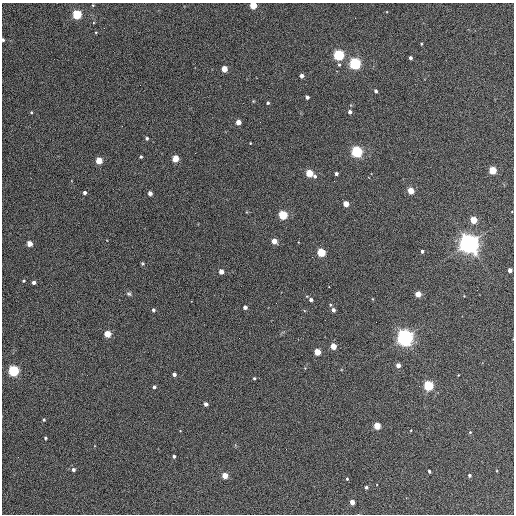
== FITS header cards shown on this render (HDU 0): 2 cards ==
NAXIS1  =                  512 / Axis length
NAXIS2  =                  512 / Axis length

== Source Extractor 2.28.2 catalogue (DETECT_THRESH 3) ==
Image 512 x 512 px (HDU 0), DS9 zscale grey, 1 PNG px = 1 image px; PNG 516 x 516 px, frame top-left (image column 1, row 512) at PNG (2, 3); no overlay
Background 345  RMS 20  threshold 60.9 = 3 sigma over >= 5 px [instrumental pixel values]
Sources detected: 77; all 77 listed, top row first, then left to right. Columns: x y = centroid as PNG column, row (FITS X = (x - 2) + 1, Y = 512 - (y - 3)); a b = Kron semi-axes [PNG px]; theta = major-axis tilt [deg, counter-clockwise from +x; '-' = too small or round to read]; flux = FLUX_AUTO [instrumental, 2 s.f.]
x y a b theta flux
93 5 4 3 - 1.2e+03
253 5 4 4 - 5.0e+04
77 14 5 4 - 1.4e+05
3 40 3 3 - 2.4e+03
421 44 3 3 - 1.4e+03
339 55 5 4 - 2.4e+05
410 58 4 3 - 4.3e+03
355 63 5 5 - 3.1e+05
339 65 4 3 - 1.9e+03
224 69 4 4 - 2.6e+04
301 76 4 4 - 6.7e+03
376 91 4 3 - 3.4e+03
307 97 4 3 - 4.9e+03
268 103 4 3 - 2.3e+03
31 112 4 3 - 1.5e+03
350 112 4 4 - 4.6e+03
238 122 4 4 - 1.7e+04
147 138 4 4 - 2.8e+03
250 143 3 2 - 8.0e+02
357 152 5 5 - 2.9e+05
141 157 3 3 - 1.8e+03
175 158 4 4 - 3.3e+04
99 161 4 4 - 3.9e+04
493 170 4 4 - 6.4e+04
309 173 4 4 - 5.4e+04
336 174 3 3 - 3.9e+03
315 176 5 4 - 3.2e+03
411 191 4 4 - 3.2e+04
85 193 3 3 - 3.9e+03
150 193 4 4 - 8.3e+03
346 204 4 4 - 2.4e+04
283 215 4 4 - 1.1e+05
473 220 4 4 - 4.1e+04
274 241 4 4 - 2.0e+04
30 244 4 4 - 1.8e+04
469 244 7 7 - 1.2e+06
422 251 3 3 - 3.3e+03
321 252 4 4 - 9.2e+04
312 257 2 2 - 6.8e+02
142 263 5 4 - 1.5e+03
510 270 4 4 - 8.3e+03
221 272 4 4 - 1.3e+04
24 281 4 3 - 1.5e+03
34 282 4 3 - 5.5e+03
129 294 6 5 - 2.5e+03
418 294 4 4 - 2.7e+04
464 296 3 3 - 7.8e+02
311 300 4 4 - 4.3e+03
276 303 2 2 - 5.6e+02
330 305 4 4 - 1.8e+03
245 307 4 3 - 5.6e+03
153 310 4 3 - 2.8e+03
333 310 4 3 - 5.7e+03
107 334 4 4 - 3.9e+04
405 338 6 6 - 7.9e+05
333 346 4 4 - 2.8e+04
317 352 4 4 - 3.7e+04
398 365 4 4 - 9.5e+03
305 368 4 4 - 1.0e+03
13 371 5 5 - 2.4e+05
174 374 4 3 - 5.1e+03
254 378 3 3 - 2.0e+03
428 386 5 4 - 1.7e+05
154 387 3 3 - 3.9e+03
206 404 4 3 - 5.3e+03
44 420 3 3 - 1.9e+03
377 426 4 4 - 4.3e+04
470 432 4 4 - 1.4e+03
45 438 3 3 - 1.7e+03
174 456 3 3 - 3.4e+03
73 470 4 4 - 3.9e+03
429 471 3 3 - 2.4e+03
225 475 4 4 - 2.4e+04
470 475 4 3 - 3.1e+03
347 479 4 3 - 1.4e+03
366 487 3 3 - 3.3e+03
352 502 4 4 - 1.3e+04
At the frame edge (FLAGS 8, measured only in part): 2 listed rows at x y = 253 5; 3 40